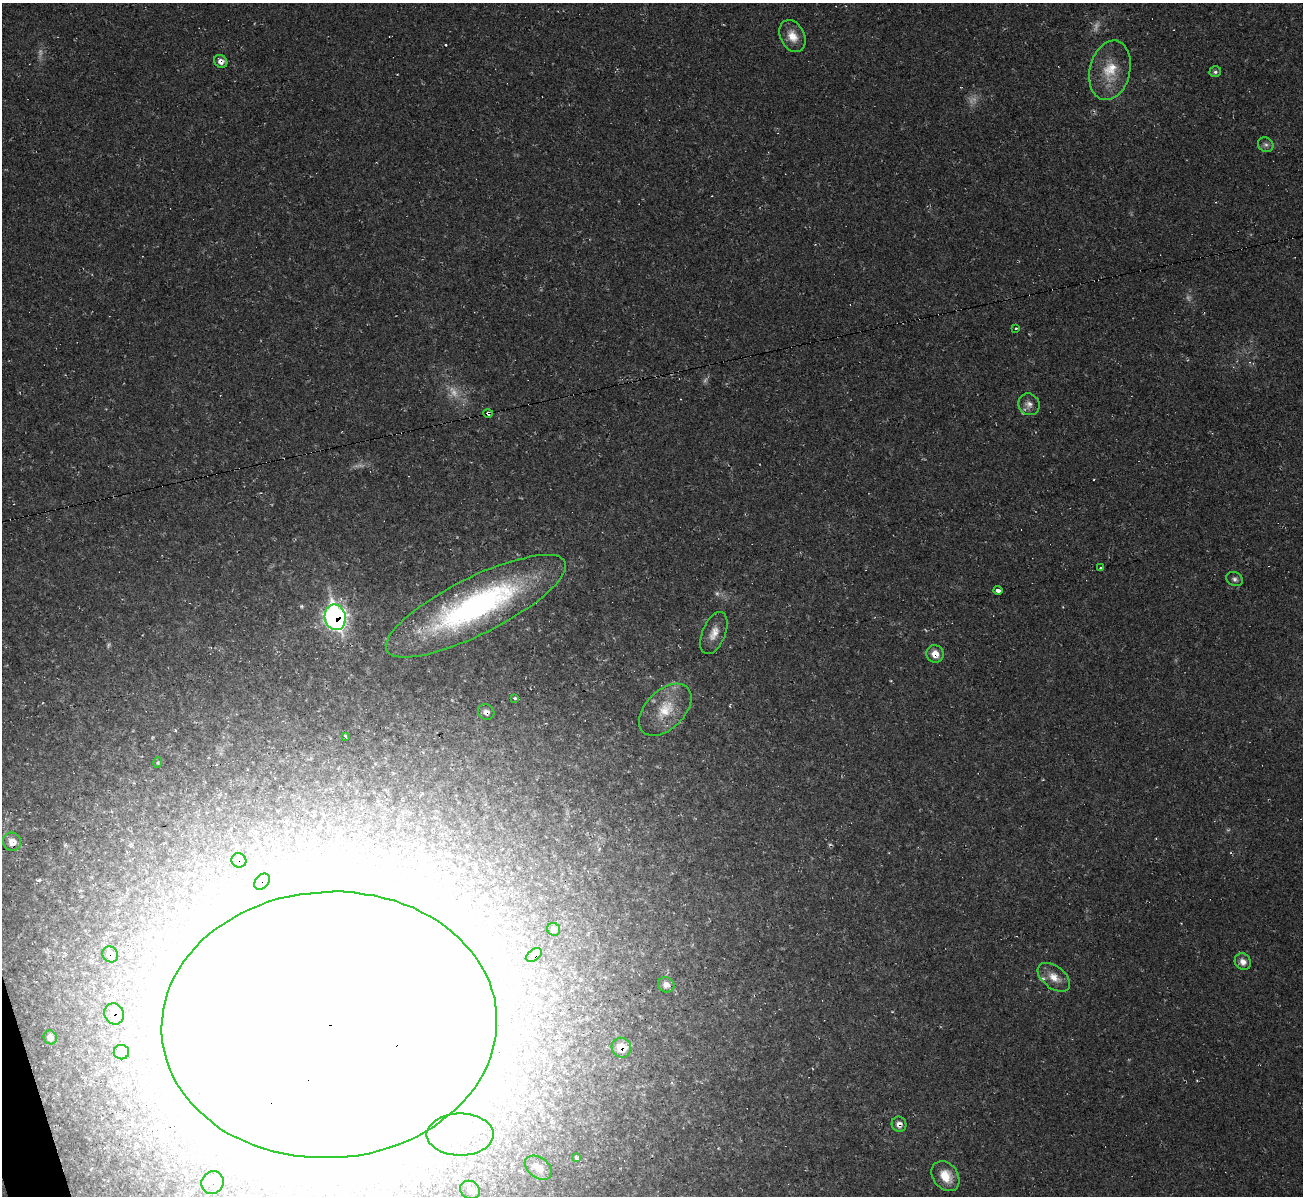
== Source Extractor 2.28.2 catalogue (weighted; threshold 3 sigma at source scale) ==
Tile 7 of 4 x 4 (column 3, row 2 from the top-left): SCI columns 2602-3902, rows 2532-3725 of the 5202 x 5184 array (HDU 1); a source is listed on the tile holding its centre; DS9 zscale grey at full resolution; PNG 1305 x 1198 px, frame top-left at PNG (2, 3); each listed source drawn as its Kron ellipse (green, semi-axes under 4 px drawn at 4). Shown black and unused: <1% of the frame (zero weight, under 2 of 3 exposures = <1% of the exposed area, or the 3 px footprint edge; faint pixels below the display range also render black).
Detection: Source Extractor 2.28.2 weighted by HDU 2 'WHT'; one run over the whole footprint, this tile lists its part. Background 0.0513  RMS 0.0069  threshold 0.031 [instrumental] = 3 sigma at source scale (4.5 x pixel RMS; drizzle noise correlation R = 1.50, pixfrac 1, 0.05/0.05 arcsec/px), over >= 5 px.
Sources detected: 61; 8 too faint to see at this stretch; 8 inside a brighter object's white glare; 3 cosmic-ray / hot-pixel residue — neither listed nor drawn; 1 inside a brighter listed object's ellipse — not listed separately; the other 41 listed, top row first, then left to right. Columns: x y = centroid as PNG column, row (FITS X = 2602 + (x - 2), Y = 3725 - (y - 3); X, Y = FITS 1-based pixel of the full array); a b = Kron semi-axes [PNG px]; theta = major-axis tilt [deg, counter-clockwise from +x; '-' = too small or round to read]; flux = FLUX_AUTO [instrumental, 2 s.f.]
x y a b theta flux
792 36 17 12 -62 9.3
221 61 7 6 - 3.8
1110 70 30 20 77 22
1215 72 6 5 - 1.5
1266 145 8 7 - 2.4
1016 329 3 3 - 1.6
1029 404 11 10 - 4.2
488 413 5 3 - 9.1
1100 568 3 3 - 6.5
1235 579 8 6 -25 2.1
998 590 4 3 - 20
476 606 99 28 27 190
335 617 13 10 -77 290
714 633 22 11 67 8.6
935 654 9 8 - 7.3
515 698 3 3 - 2.3
665 710 31 19 44 23
486 712 8 7 - 3
345 736 3 3 - 3.3
158 762 5 3 - 0.9
12 842 9 9 - 5.9
239 860 7 7 - 5.1
262 882 9 6 49 2.4
554 929 7 6 - 2.8
110 954 8 7 - 5
534 955 9 5 32 3.4
1243 962 9 7 -50 4.5
1054 977 18 11 -37 8.6
666 985 8 7 - 4.4
114 1014 11 9 -57 9.1
329 1025 168 133 3 8900
50 1037 7 6 - 4.1
621 1048 10 9 - 12
121 1052 8 7 - 6.7
899 1124 8 7 - 3.7
460 1134 34 21 0 45
576 1158 4 3 - 2.6
538 1168 15 10 -38 8.4
945 1176 16 12 -53 13
212 1183 12 10 51 7.2
470 1190 10 9 - 5.2
Overlapping masked pixels (flux is a lower limit): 13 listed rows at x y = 221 61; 488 413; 335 617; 935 654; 486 712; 239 860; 262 882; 110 954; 534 955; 114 1014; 329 1025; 621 1048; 899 1124
Isophote crosses this tile's border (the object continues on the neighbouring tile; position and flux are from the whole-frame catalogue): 1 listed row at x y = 329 1025